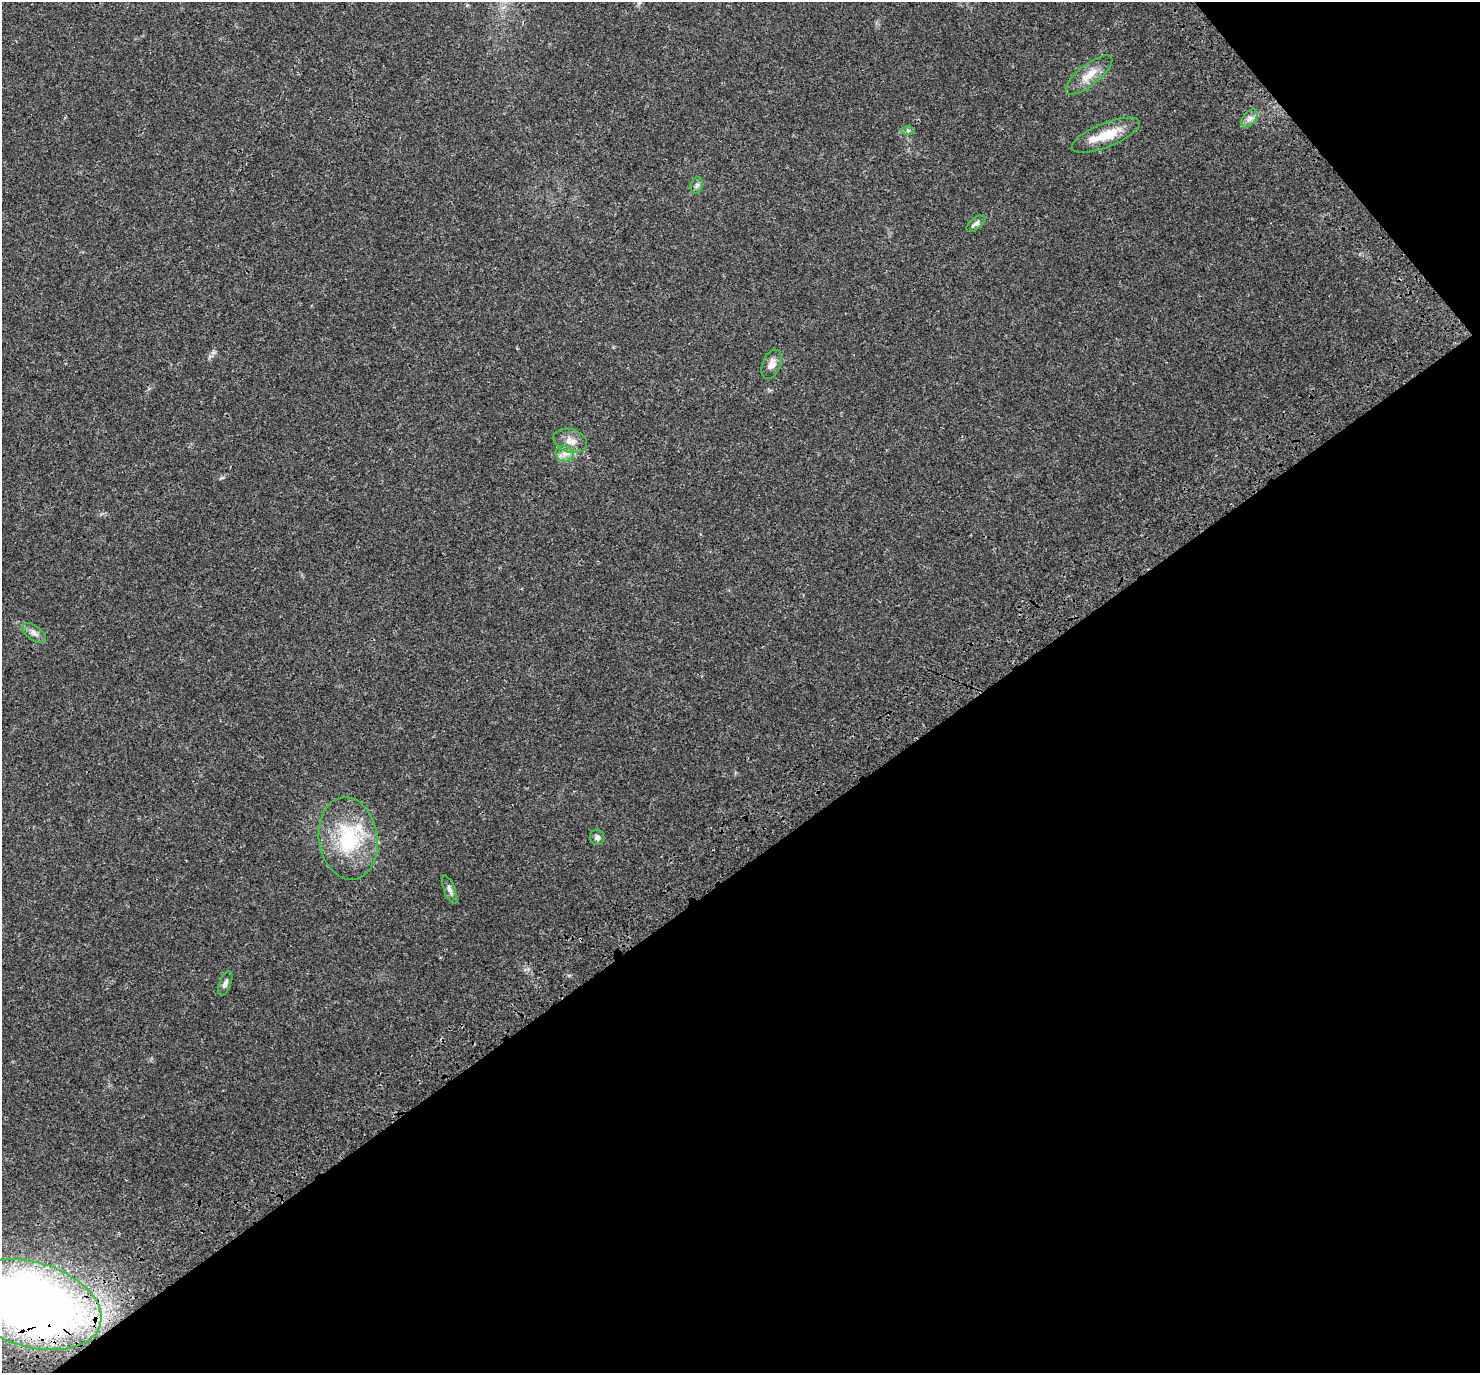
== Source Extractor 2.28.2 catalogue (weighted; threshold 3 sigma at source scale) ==
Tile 12 of 4 x 4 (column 4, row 3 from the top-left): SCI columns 4561-6038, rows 1660-3030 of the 6170 x 6120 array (HDU 1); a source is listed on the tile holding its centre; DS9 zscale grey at full resolution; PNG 1482 x 1375 px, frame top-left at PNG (2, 2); each listed source drawn as its Kron ellipse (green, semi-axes under 4 px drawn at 4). Shown black and unused: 39% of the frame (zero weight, under 3 of 4 exposures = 9% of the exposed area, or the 3 px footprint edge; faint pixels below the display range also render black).
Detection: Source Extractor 2.28.2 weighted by HDU 2 'WHT'; one run over the whole footprint, this tile lists its part. Background 0.0357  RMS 0.0036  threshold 0.0163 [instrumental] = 3 sigma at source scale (4.5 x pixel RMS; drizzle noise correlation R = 1.50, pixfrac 1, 0.0396/0.0396 arcsec/px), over >= 5 px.
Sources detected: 16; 1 inside a brighter listed object's ellipse — not listed separately; the other 15 listed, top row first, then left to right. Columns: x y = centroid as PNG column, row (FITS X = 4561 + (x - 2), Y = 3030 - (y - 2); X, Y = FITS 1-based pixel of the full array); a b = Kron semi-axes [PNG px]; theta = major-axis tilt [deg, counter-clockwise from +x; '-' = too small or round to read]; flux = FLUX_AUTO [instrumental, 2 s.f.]
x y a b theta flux
1089 75 28 10 39 5.5
1249 118 10 6 53 1.6
908 130 7 4 0 0.61
1106 135 36 12 22 9.1
697 185 8 6 73 0.96
976 223 11 5 40 1.3
771 364 15 9 68 2.5
570 441 17 11 -17 3.6
564 454 9 7 -18 1.9
34 633 13 7 -37 1.8
597 837 8 7 - 1.1
348 838 41 29 -82 27
450 890 15 5 -68 1.3
225 983 13 5 68 1.5
32 1305 71 42 -17 360
Overlapping masked pixels (flux is a lower limit): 1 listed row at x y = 32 1305
Isophote crosses this tile's border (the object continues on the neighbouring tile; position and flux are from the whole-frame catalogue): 1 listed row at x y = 32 1305